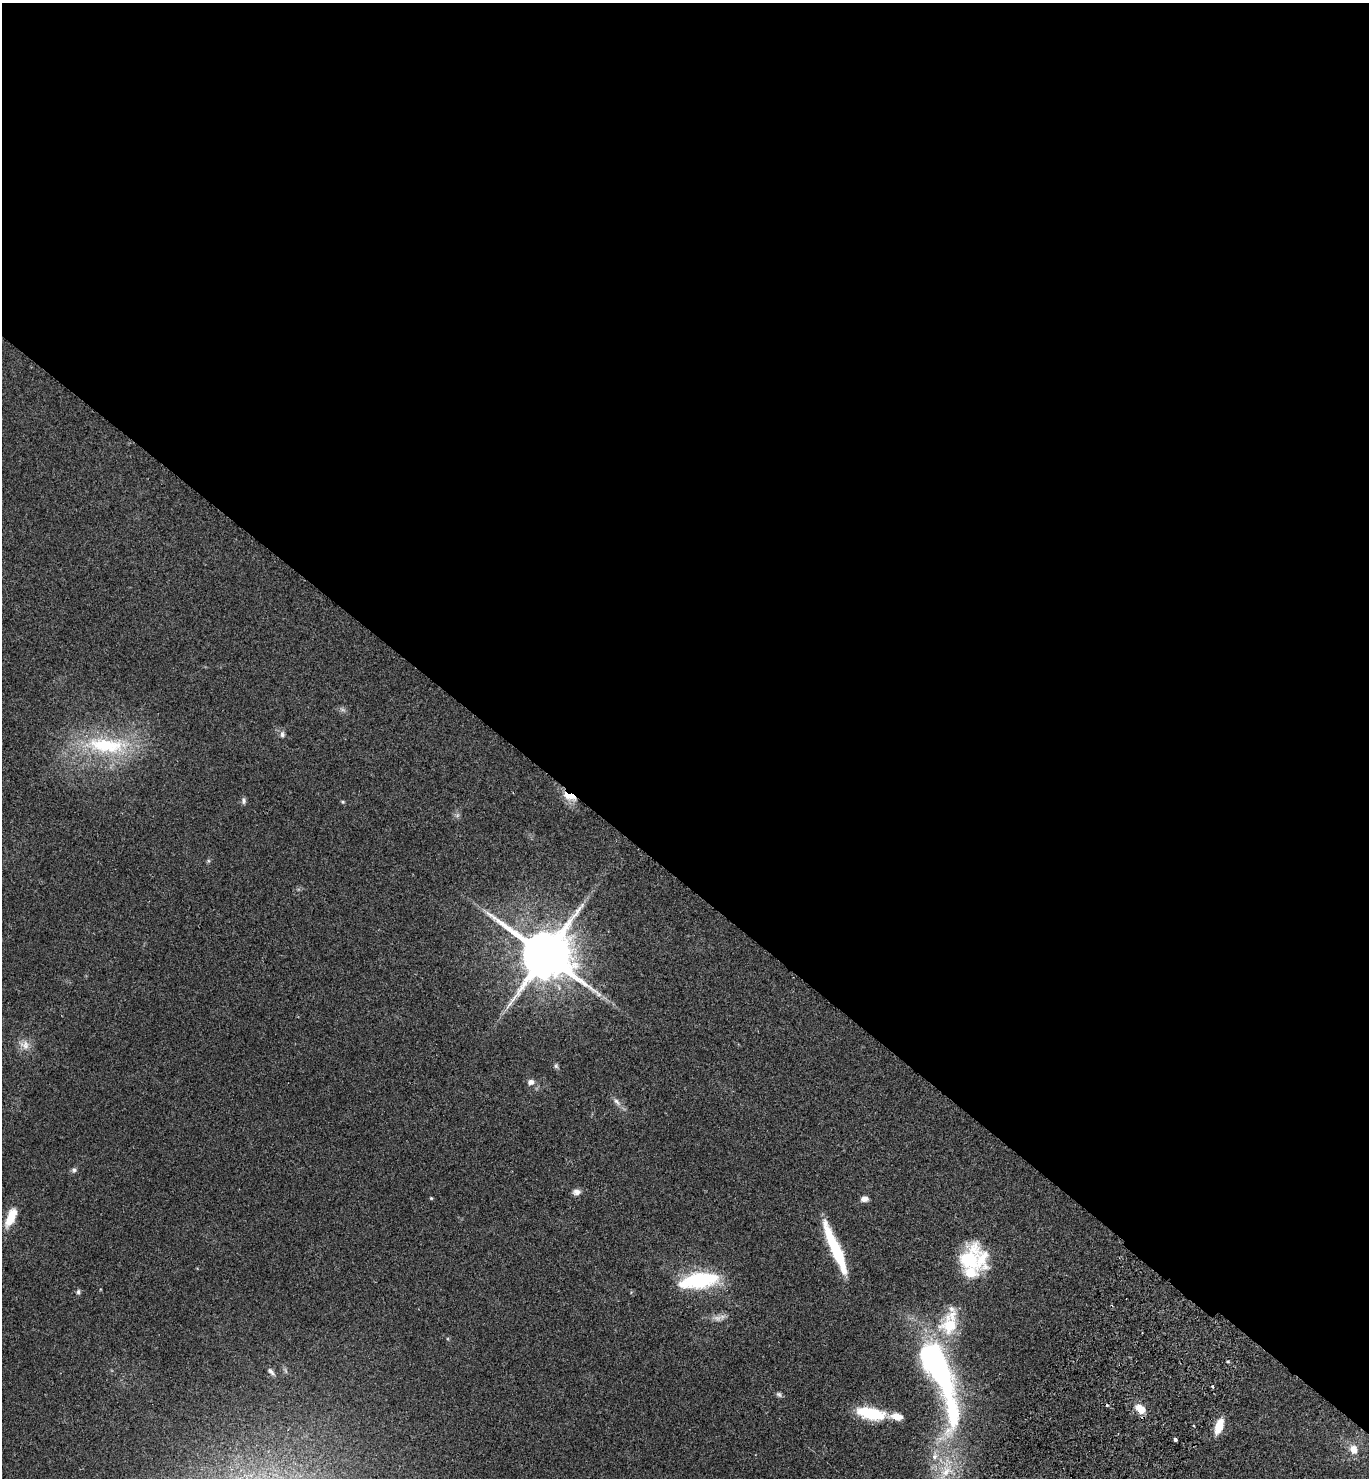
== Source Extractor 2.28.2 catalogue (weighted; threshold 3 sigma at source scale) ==
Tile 3 of 4 x 4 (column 3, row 1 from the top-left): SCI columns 2937-4303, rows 4471-5946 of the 6012 x 5983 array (HDU 1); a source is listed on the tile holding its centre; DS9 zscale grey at full resolution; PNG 1371 x 1480 px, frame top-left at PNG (2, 3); no overlay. Shown black and unused: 60% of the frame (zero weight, under 2 of 3 exposures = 3% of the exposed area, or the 3 px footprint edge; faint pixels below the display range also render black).
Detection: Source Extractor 2.28.2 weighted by HDU 2 'WHT'; one run over the whole footprint, this tile lists its part. Background 0.086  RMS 0.0078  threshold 0.0351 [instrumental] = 3 sigma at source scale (4.5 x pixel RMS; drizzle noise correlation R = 1.50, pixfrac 1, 0.05/0.05 arcsec/px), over >= 5 px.
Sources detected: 40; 1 too faint to see at this stretch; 1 cosmic-ray / hot-pixel residue — not listed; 6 inside a brighter listed object's ellipse — not listed separately; the other 32 listed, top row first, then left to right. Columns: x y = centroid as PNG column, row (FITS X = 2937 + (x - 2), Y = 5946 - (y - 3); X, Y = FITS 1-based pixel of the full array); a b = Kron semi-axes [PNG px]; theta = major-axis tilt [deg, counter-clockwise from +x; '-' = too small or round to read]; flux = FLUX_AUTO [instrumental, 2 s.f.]
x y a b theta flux
282 734 8 6 86 2.4
106 745 68 23 -5 72
569 796 18 8 -22 11
243 801 9 6 -80 2
343 802 5 4 - 0.93
545 955 16 14 -34 4800
25 1045 15 13 -40 7.3
556 1066 7 6 - 1.5
531 1082 8 7 - 3.6
617 1102 14 6 -48 3.7
74 1170 7 6 - 2.1
576 1192 10 8 3 3.7
431 1198 4 4 - 0.75
864 1199 8 6 6 4.1
11 1217 23 9 65 15
835 1248 49 8 -67 55
969 1260 32 29 74 47
699 1280 43 16 10 61
78 1292 7 5 76 1.5
717 1318 11 8 -1 4.4
949 1325 30 27 74 35
935 1365 61 21 -62 210
271 1371 12 5 -42 2.4
1213 1386 3 3 - 2.3
779 1394 9 6 -39 1.8
1140 1409 10 8 -45 12
870 1413 29 12 -12 38
1219 1426 14 7 71 16
1175 1439 3 3 - 3.8
1354 1450 10 9 - 8
934 1457 7 6 - 4
946 1471 19 13 38 18
Overlapping masked pixels (flux is a lower limit): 1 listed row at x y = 569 796
Isophote crosses this tile's border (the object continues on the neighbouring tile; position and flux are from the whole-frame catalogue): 1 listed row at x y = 946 1471